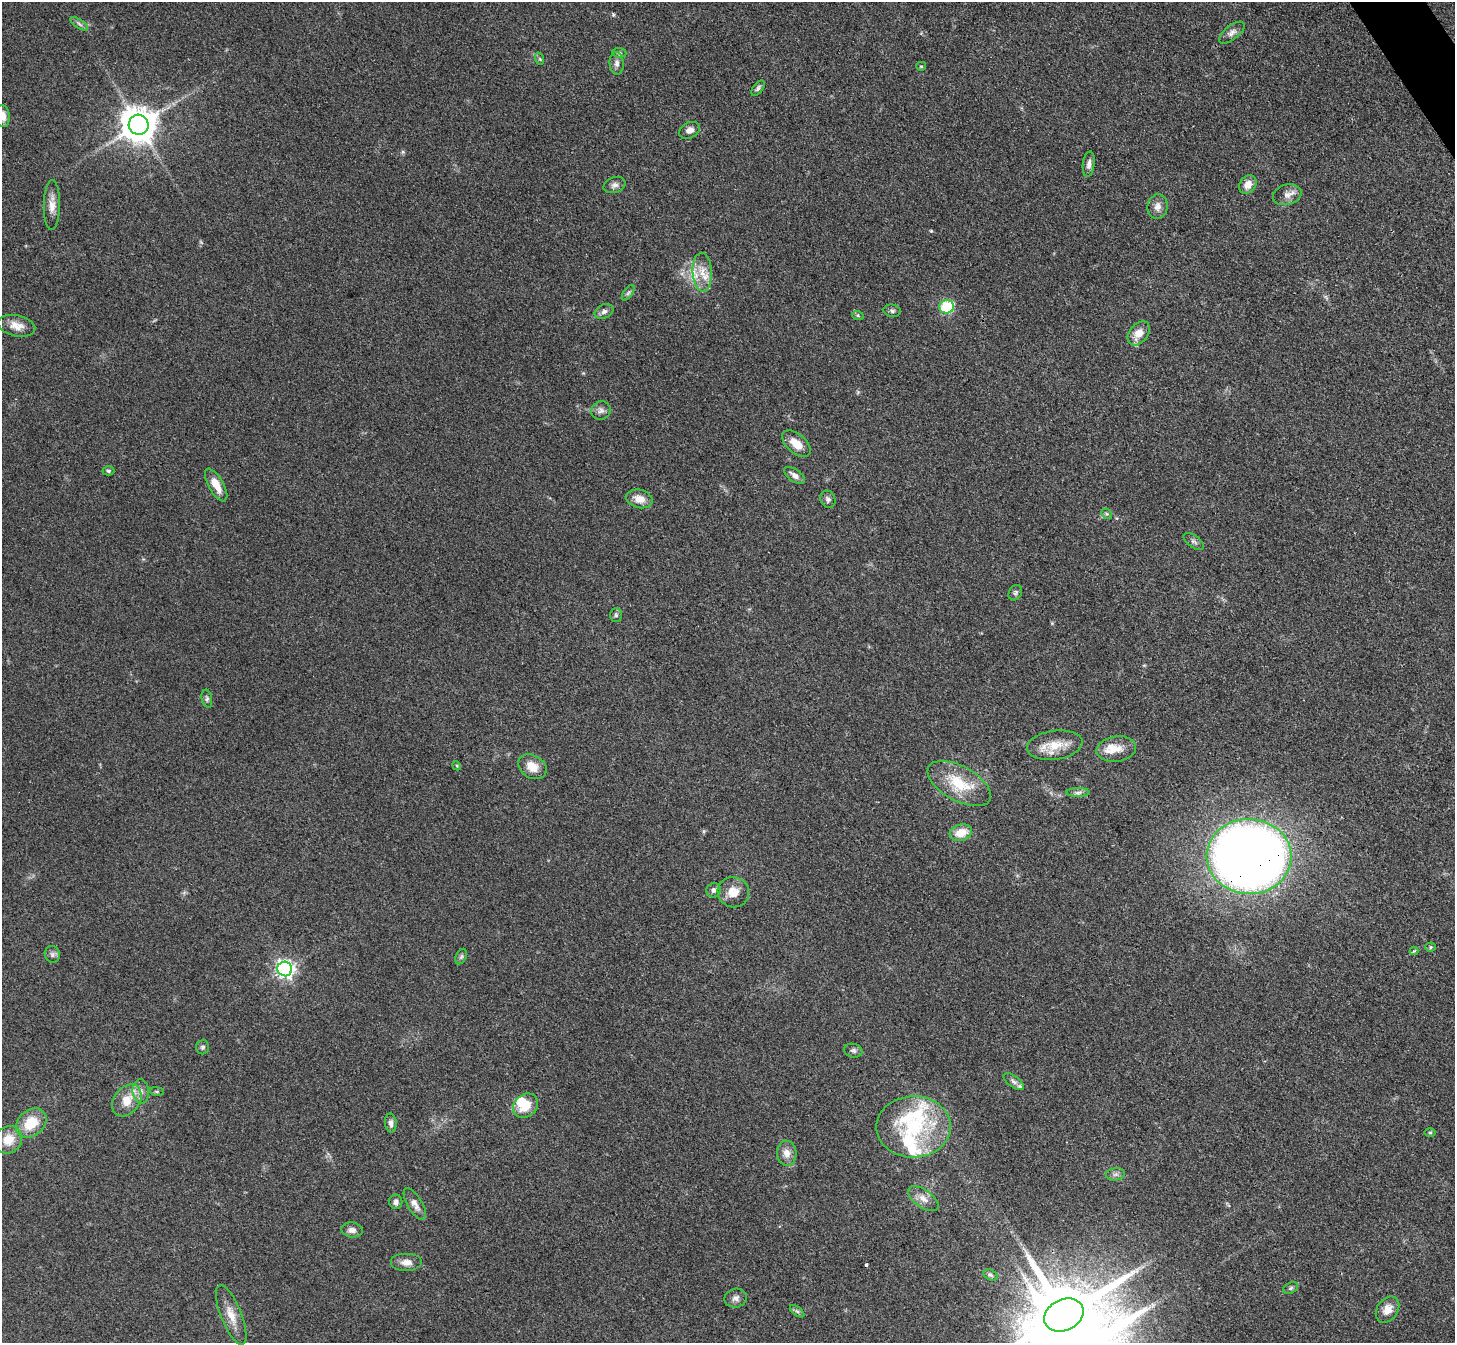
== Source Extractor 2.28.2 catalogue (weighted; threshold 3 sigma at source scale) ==
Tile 10 of 4 x 4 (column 2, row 3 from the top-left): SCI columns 1470-2922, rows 1649-2989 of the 5847 x 5841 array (HDU 1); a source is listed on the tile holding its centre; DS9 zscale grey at full resolution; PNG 1457 x 1345 px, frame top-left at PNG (2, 2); each listed source drawn as its Kron ellipse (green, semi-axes under 4 px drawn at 4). Shown black and unused: <1% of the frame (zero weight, under 3 of 4 exposures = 2% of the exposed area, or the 3 px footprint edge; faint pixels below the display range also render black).
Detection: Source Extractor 2.28.2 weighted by HDU 2 'WHT'; one run over the whole footprint, this tile lists its part. Background 0.0921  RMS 0.0063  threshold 0.0282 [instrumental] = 3 sigma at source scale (4.5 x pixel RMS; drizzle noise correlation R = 1.50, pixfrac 1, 0.05/0.05 arcsec/px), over >= 5 px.
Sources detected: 85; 1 inside a brighter object's white glare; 1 cosmic-ray / hot-pixel residue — neither listed nor drawn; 6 inside a brighter listed object's ellipse — not listed separately; the other 77 listed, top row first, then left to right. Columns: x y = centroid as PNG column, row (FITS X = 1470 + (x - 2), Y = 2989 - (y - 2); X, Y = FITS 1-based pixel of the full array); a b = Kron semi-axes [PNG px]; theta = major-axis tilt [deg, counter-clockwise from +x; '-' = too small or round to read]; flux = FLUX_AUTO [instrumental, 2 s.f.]
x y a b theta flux
79 24 10 4 -34 1.6
1232 33 15 7 38 3.2
619 53 7 5 -6 1.1
540 59 6 4 -71 0.84
617 63 11 7 -86 3.3
921 66 5 4 - 0.88
758 88 9 5 53 1.6
3 116 11 7 -85 4.9
139 125 10 10 - 1400
689 130 11 7 26 4
1089 164 13 6 83 3.1
1248 184 10 7 52 6.2
614 185 11 8 19 2.7
1287 195 14 10 15 4.7
52 205 25 8 89 6.4
1158 207 12 10 83 4.5
702 272 19 9 -87 9.1
628 293 9 4 54 1.4
946 307 7 6 - 30
604 311 10 6 25 2.5
892 311 8 6 -10 1.6
858 316 6 4 -20 0.88
17 326 19 10 -12 6.7
1139 333 13 9 51 7.7
601 410 10 9 - 2.9
796 444 17 9 -42 9.1
108 471 6 4 -3 0.99
795 475 12 6 -35 3.7
216 485 18 7 -61 8.4
639 499 13 9 -14 7.5
828 499 9 7 -60 2.1
1107 514 6 4 -42 0.9
1194 541 11 6 -36 2
1015 593 8 6 60 1.3
616 615 7 5 -88 1.3
207 699 9 5 -79 1.5
1055 745 28 14 8 13
1116 749 20 12 8 8.5
457 766 5 3 - 0.61
532 767 15 11 -32 9.1
959 783 35 17 -29 25
1078 792 11 4 1 2
961 833 11 8 16 10
1249 856 42 37 -2 980
714 890 7 7 - 2.1
733 892 16 15 - 8.7
1430 947 5 4 - 0.75
1414 951 4 4 - 0.97
52 954 8 7 - 2
461 957 8 5 63 1.4
285 969 7 7 - 250
203 1047 7 6 - 1.5
853 1051 9 6 -12 1.8
1014 1081 12 5 -37 2.2
141 1091 12 8 -84 4
157 1091 7 4 -8 0.82
127 1100 17 12 53 11
526 1106 14 11 42 14
31 1123 17 13 40 17
391 1123 9 6 -86 2.5
913 1127 37 30 1 49
1430 1132 6 4 0 0.77
8 1140 14 13 - 11
787 1153 12 9 -84 5.2
1116 1174 9 6 7 2.2
923 1199 18 9 -35 5.3
396 1202 7 6 - 2.5
415 1204 18 7 -59 4.3
352 1230 11 7 -8 3.4
406 1262 16 9 0 5.1
990 1275 8 5 -26 1.3
1290 1288 8 5 27 1.4
736 1298 11 9 11 3
1387 1310 14 10 56 6.2
797 1311 8 4 -36 1.4
231 1315 32 10 -68 9.6
1064 1315 20 15 26 7100
Overlapping masked pixels (flux is a lower limit): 2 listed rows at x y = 1249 856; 1064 1315
Isophote crosses this tile's border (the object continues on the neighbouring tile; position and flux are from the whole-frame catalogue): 1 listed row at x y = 3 116